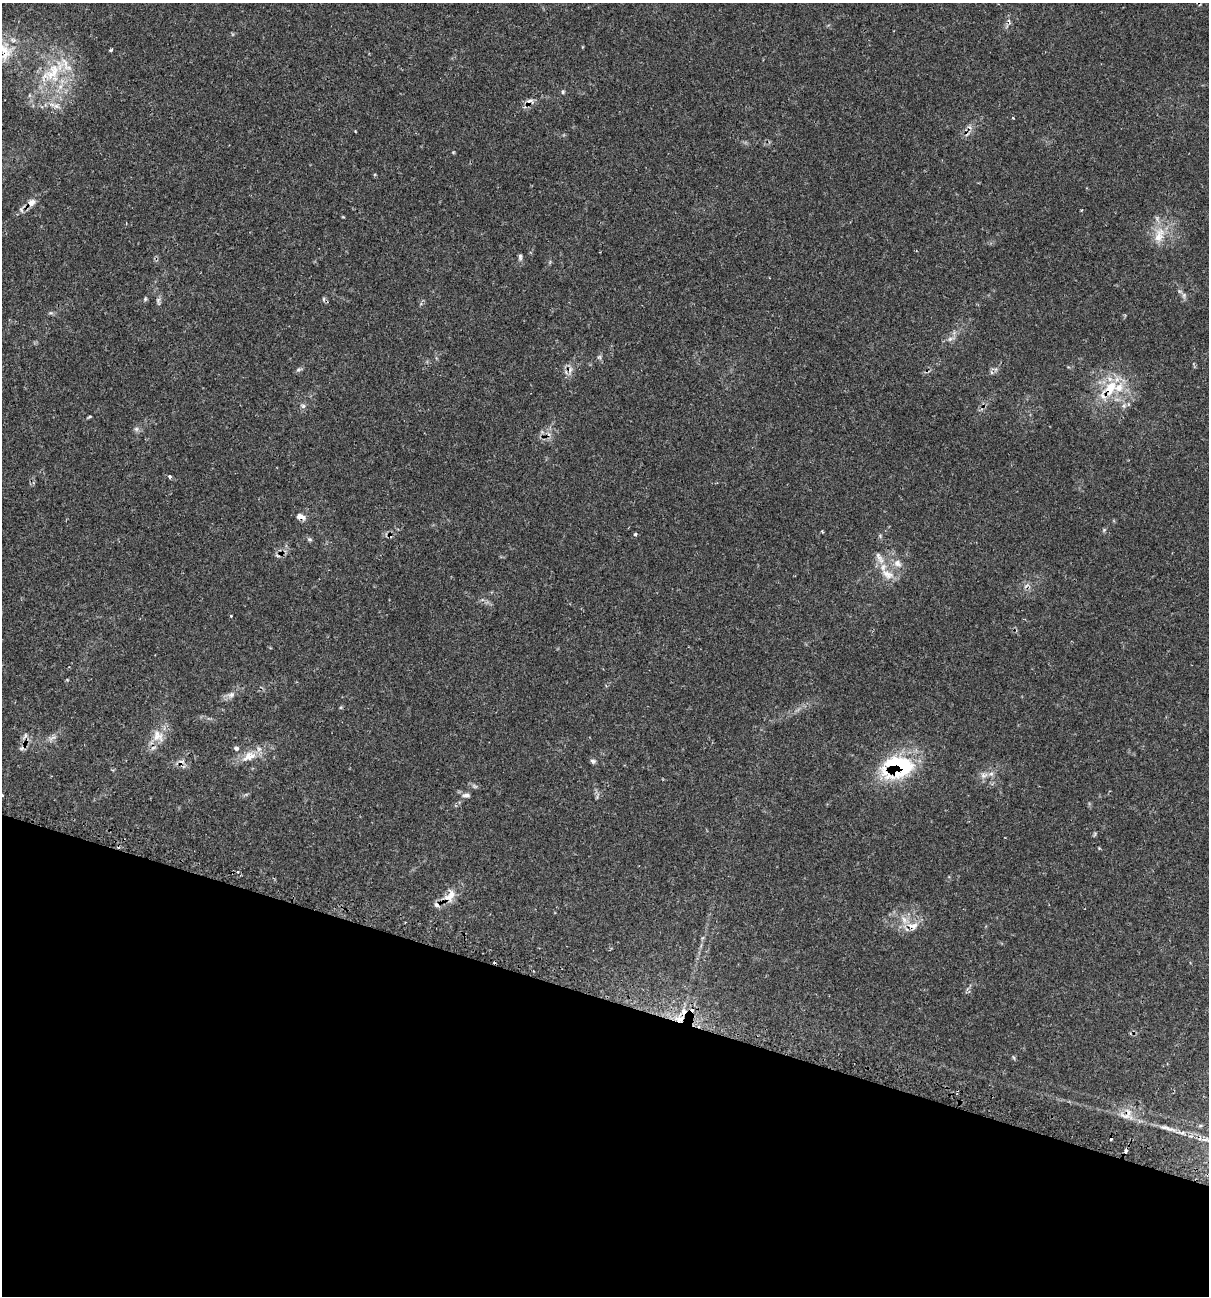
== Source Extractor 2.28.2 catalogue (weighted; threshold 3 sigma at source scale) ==
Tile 15 of 4 x 4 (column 3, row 4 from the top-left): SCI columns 2682-3888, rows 43-1336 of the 5431 x 5468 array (HDU 1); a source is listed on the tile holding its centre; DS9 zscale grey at full resolution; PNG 1211 x 1298 px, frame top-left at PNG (2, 3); no overlay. Shown black and unused: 23% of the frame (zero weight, under 2 of 3 exposures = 3% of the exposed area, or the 3 px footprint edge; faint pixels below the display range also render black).
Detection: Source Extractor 2.28.2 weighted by HDU 2 'WHT'; one run over the whole footprint, this tile lists its part. Background 0.0817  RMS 0.0039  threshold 0.0176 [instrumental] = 3 sigma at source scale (4.5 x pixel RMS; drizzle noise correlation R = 1.50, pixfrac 1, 0.05/0.05 arcsec/px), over >= 5 px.
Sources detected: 61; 8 cosmic-ray / hot-pixel residue — not listed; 6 inside a brighter listed object's ellipse — not listed separately; the other 47 listed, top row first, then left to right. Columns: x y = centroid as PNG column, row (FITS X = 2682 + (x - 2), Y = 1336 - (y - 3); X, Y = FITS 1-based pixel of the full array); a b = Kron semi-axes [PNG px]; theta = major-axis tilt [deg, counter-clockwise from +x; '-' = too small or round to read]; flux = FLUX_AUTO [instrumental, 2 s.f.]
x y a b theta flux
3 50 34 20 -61 13
111 50 5 3 - 0.51
51 73 39 24 46 23
563 92 5 4 - 0.53
530 101 11 7 14 2
56 106 7 6 - 1.5
1013 118 3 3 - 0.47
31 202 11 10 - 2.4
1082 210 4 2 - 0.28
1159 235 24 13 73 7.6
520 257 9 5 -90 0.93
1184 295 8 6 -84 1
145 299 5 4 - 0.53
323 299 6 4 89 0.6
158 300 7 6 - 0.96
950 339 7 6 - 1.2
298 370 8 4 19 0.71
991 372 6 4 -71 0.67
1110 388 26 17 64 13
303 406 7 6 - 1
89 417 6 3 19 0.41
136 429 7 6 - 0.97
170 477 4 4 - 0.86
301 517 8 5 -18 3.3
1104 530 5 5 - 0.5
635 534 4 4 - 0.74
309 539 6 4 -43 0.64
879 558 21 7 -61 2.9
897 563 11 9 -44 2.8
888 574 20 11 -28 5
231 695 10 7 26 1.7
25 736 10 4 65 1.1
158 736 18 14 -57 5.6
236 748 6 5 - 1
249 756 23 12 23 6.1
593 761 8 6 -18 0.85
900 765 41 23 -17 28
984 775 11 7 7 2.2
2 795 3 3 - 0.58
466 795 10 6 -4 1.4
238 872 4 3 - 0.68
450 896 21 12 56 5.3
913 926 18 10 -4 4.5
683 1011 10 6 66 2.5
679 1019 12 8 -18 3.9
1127 1114 22 17 10 5.9
1165 1127 17 5 -9 1.9
Overlapping masked pixels (flux is a lower limit): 11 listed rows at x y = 3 50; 530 101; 31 202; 1110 388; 158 736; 900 765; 450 896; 913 926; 683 1011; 679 1019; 1127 1114
Isophote crosses this tile's border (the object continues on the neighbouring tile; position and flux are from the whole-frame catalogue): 2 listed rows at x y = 3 50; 2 795
Unlisted compact peaks at least as high as the median listed source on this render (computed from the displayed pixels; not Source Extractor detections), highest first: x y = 231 616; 453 152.